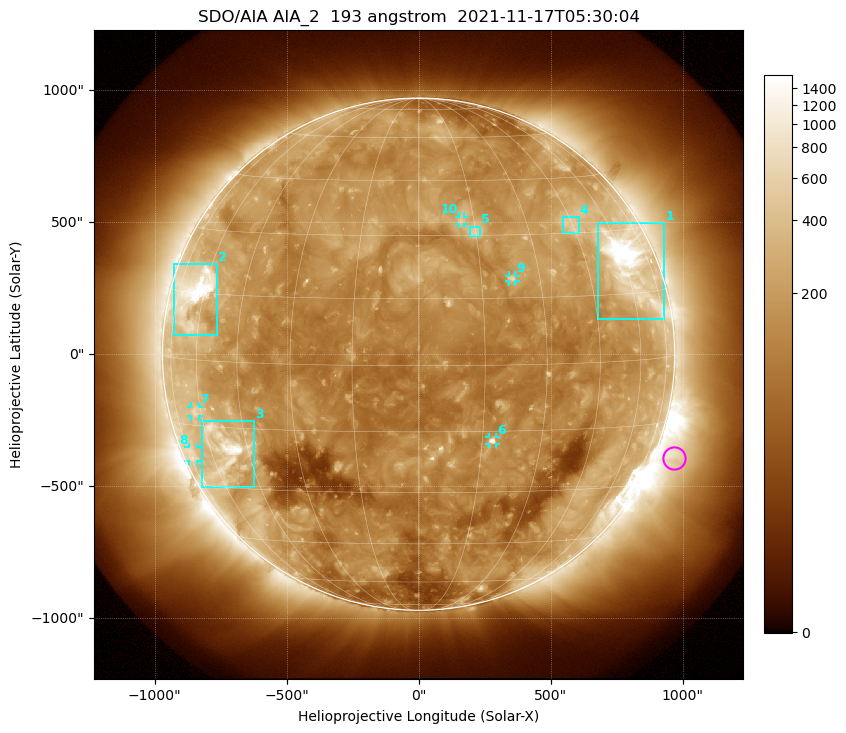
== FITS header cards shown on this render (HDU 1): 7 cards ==
TELESCOP= 'SDO/AIA '           / For AIA: SDO/AIA
INSTRUME= 'AIA_2   '           / For AIA: AIA_ATA1, AIA_ATA2, AIA_ATA3 or AIA_AT
WAVELNTH=                  193 / [angstrom] Wavelength
WAVEUNIT= 'angstrom'           / Wavelength unit: angstrom
DATE-OBS= '2021-11-17T05:30:04.843' / [ISO] Date when observation started; ISO 8
CTYPE1  = 'HPLN-TAN'           / CTYPE1: HPLN
CTYPE2  = 'HPLT-TAN'           / CTYPE2: HPLT

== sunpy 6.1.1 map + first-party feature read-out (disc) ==
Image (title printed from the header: SDO/AIA AIA_2  193 angstrom  2021-11-17T05:30:04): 1024 x 1024 px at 2.4 arcsec/px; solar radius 970 arcsec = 404 px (full disc in frame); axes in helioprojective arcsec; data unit not stated in the header (colour bar unlabelled)
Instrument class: DISC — disc imager (sunpy class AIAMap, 193 A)
Bright regions (active regions / flare kernels): reference = the median radial profile (limb darkening/brightening removed); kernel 9 px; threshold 5 sigma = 284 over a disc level ~138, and >= 1.15x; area >= 12 px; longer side >= 10 px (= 24 arcsec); searched inside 0.97 R_sun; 10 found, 10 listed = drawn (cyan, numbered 1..; 5 of them under ~33 arcsec drawn as corner ticks so the feature stays visible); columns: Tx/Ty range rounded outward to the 5 arcsec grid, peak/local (2 s.f.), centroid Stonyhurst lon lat
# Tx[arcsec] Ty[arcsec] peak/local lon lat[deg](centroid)
1 680..930 135..500 13 +61 +22
2 -930..-760 75..340 12 -65 +15
3 -820..-625 -505..-255 10 -54 -20
4 545..610 455..520 3.5 +45 +32
5 195..235 445..485 3.7 +15 +31
6 265..295 -340..-315 7.4 +17 -17
7 -865..-830 -235..-200 3.1 -63 -12
8 -870..-840 -405..-350 2.4 -72 -22
9 340..370 275..300 4.3 +23 +19
10 150..170 495..520 3.3 +12 +34
Off-limb structures (1.02-1.3 R_sun): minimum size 162 px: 6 found; the strongest spans PA ~225..265 deg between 1.02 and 1.3 R_sun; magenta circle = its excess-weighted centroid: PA ~250 deg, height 1.07 R_sun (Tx ~965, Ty ~-390 arcsec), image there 2.6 x the reference